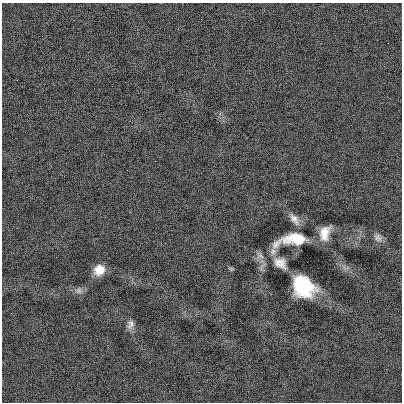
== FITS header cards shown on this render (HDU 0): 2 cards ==
NAXIS1  =                  400
NAXIS2  =                  400

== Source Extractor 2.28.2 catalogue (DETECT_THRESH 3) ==
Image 400 x 400 px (HDU 0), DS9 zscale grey, 1 PNG px = 1 image px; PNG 404 x 404 px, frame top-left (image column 1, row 400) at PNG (2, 3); no overlay
Background 1.97e-04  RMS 0.14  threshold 0.419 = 3 sigma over >= 5 px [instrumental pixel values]
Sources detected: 9; all 9 listed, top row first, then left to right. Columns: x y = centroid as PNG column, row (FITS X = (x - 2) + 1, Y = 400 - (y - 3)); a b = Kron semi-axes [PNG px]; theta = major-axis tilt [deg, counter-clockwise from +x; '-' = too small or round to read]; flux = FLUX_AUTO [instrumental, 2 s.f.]
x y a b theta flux
294 219 17 9 -53 70
325 233 16 10 75 130
378 238 13 9 -34 50
293 240 43 15 14 410
280 263 17 12 -37 98
99 270 12 11 - 140
303 286 19 15 -44 640
79 291 8 8 - 38
130 324 13 8 75 47